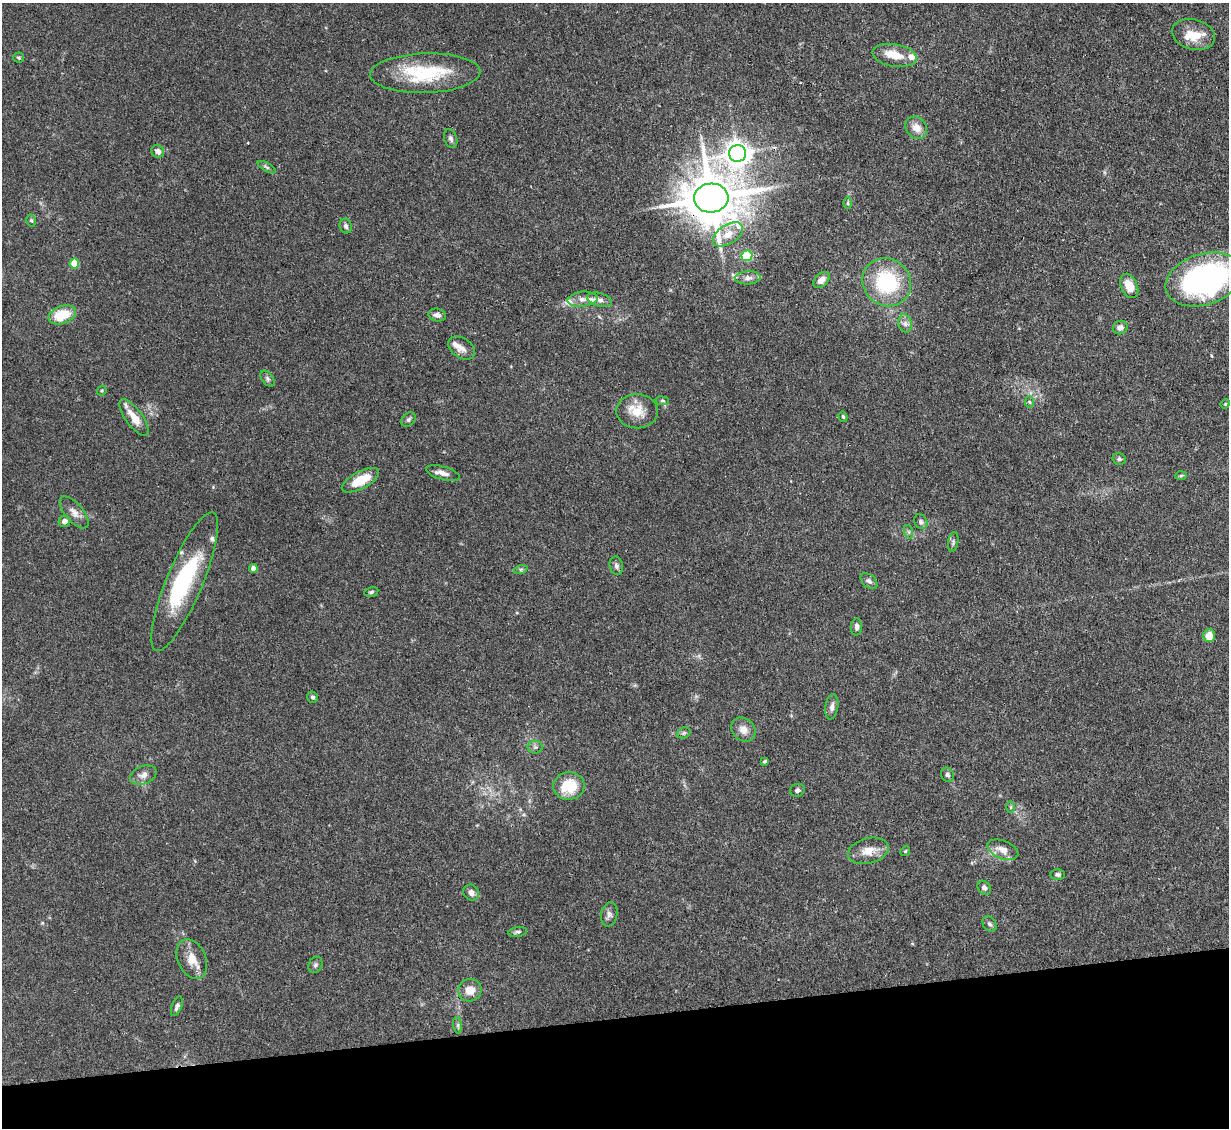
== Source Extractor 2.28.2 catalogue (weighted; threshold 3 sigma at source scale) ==
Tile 14 of 4 x 4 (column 2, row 4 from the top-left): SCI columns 1228-2454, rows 249-1374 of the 4909 x 4883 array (HDU 1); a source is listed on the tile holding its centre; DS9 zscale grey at full resolution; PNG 1231 x 1130 px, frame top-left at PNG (2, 3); each listed source drawn as its Kron ellipse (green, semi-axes under 4 px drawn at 4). Shown black and unused: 10% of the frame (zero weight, under 3 of 4 exposures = <1% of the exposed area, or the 3 px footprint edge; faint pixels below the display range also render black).
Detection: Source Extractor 2.28.2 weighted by HDU 2 'WHT'; one run over the whole footprint, this tile lists its part. Background 0.142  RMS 0.0044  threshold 0.0199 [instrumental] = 3 sigma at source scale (4.5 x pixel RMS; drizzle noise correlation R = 1.50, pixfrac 1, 0.05/0.05 arcsec/px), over >= 5 px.
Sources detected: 89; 1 inside a brighter object's white glare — neither listed nor drawn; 9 inside a brighter listed object's ellipse — not listed separately; the other 79 listed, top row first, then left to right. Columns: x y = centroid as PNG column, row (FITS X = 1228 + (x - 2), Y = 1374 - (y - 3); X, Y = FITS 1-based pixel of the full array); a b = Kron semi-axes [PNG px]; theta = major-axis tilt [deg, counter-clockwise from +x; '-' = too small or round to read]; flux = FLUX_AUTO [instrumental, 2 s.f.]
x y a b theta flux
1194 35 22 15 -16 9
895 55 22 11 -10 7
19 58 5 5 - 0.68
425 73 55 20 2 30
916 128 12 10 -51 4.4
451 138 10 6 -72 1.3
158 151 6 6 - 2.2
737 153 8 8 - 420
267 167 10 3 -30 0.88
711 198 17 14 4 2400
848 203 6 4 89 0.59
31 220 6 4 -74 0.71
346 226 7 6 - 1.3
728 234 17 9 33 5.4
747 256 5 5 - 28
74 263 5 5 - 13
748 278 13 6 3 2.2
1204 279 39 25 18 130
821 280 9 6 44 3.3
887 282 25 23 -41 34
1129 286 13 8 -65 6.5
582 299 15 7 6 3
599 300 13 6 -15 1.9
62 315 14 9 20 13
437 315 9 6 -14 1.9
905 323 9 6 -76 1.9
1120 328 7 6 - 2.1
462 348 15 10 -33 3.2
268 379 9 5 -55 1.1
102 391 5 4 - 0.52
662 401 7 3 -8 0.57
1029 402 6 4 -87 0.66
1225 404 5 4 - 0.42
637 411 21 17 -1 8
843 417 5 4 - 0.67
134 418 22 8 -54 6.3
408 420 8 6 45 1.1
1119 459 7 5 -14 1.1
443 473 17 6 -16 2.8
1181 476 6 4 3 0.62
360 480 20 8 28 11
74 512 20 9 -50 3.4
65 521 6 5 - 2.3
921 522 8 6 -60 1.1
909 532 7 4 -71 0.84
953 542 10 5 80 1
616 566 9 6 -76 1.5
253 568 4 4 - 3.4
521 569 7 4 19 0.83
869 581 10 6 -43 1.5
185 582 75 18 67 41
371 592 7 4 11 0.75
857 627 8 5 85 1.5
1209 636 6 6 - 6.4
313 697 6 5 - 0.9
832 707 12 6 81 2.1
743 729 13 11 -45 3.6
684 733 7 5 21 0.86
535 747 8 6 -1 1.1
765 761 3 3 - 0.69
143 775 13 9 22 3
947 775 7 6 - 1.2
569 786 16 13 5 14
797 790 7 6 - 1.2
1011 807 6 4 90 0.62
1003 850 16 8 -22 4.1
868 851 21 12 14 6.1
905 851 5 4 - 0.55
1057 874 7 5 -2 1.1
984 888 7 6 - 1.6
471 893 8 7 - 2.2
609 914 12 8 80 1.9
989 924 8 6 -55 1.3
518 932 9 4 9 0.96
192 959 21 14 -66 6.7
315 965 8 6 65 1.2
470 990 12 11 - 5.2
177 1006 10 5 69 1.3
458 1025 8 4 -82 0.89
Overlapping masked pixels (flux is a lower limit): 1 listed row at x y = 711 198
Isophote crosses this tile's border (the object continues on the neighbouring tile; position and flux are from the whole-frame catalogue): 1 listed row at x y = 1204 279